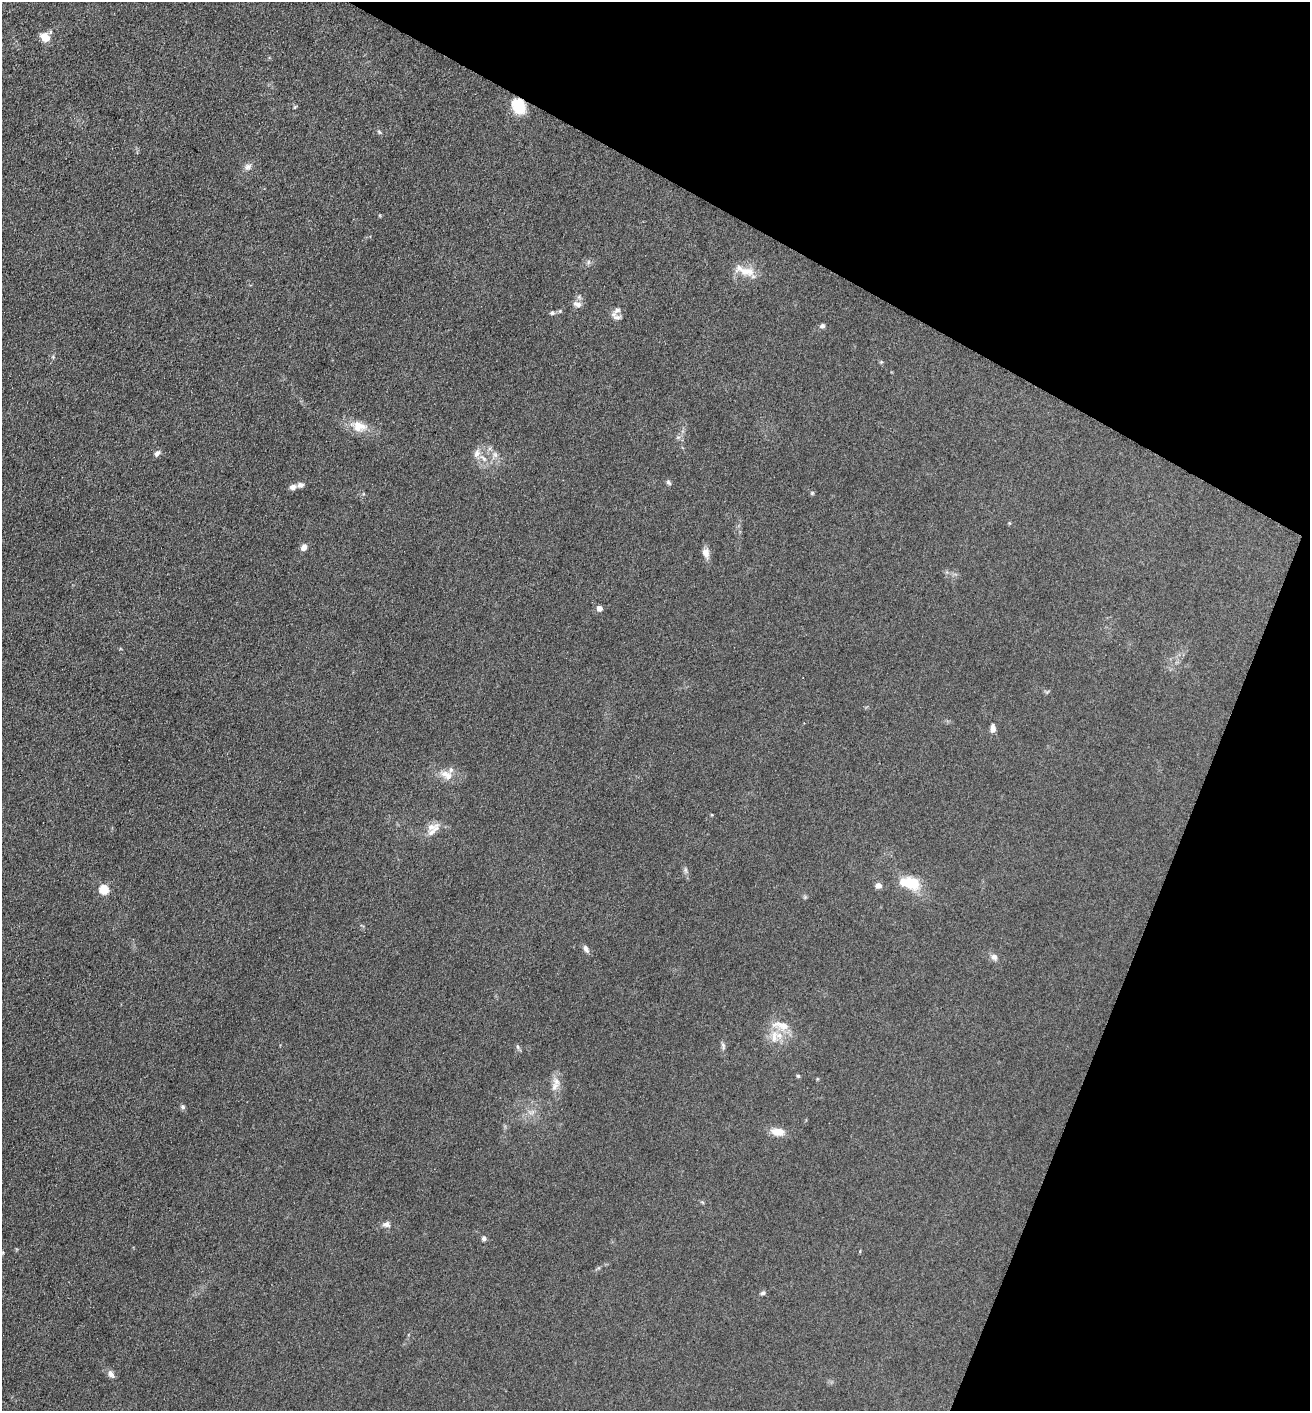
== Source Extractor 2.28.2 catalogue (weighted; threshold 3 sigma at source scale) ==
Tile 8 of 4 x 4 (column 4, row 2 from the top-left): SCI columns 4067-5374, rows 2818-4226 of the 5651 x 5636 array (HDU 1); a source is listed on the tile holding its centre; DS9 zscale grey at full resolution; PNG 1312 x 1413 px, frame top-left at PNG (2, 2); no overlay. Shown black and unused: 23% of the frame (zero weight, under 3 of 5 exposures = <1% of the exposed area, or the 3 px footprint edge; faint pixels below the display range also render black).
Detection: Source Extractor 2.28.2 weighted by HDU 2 'WHT'; one run over the whole footprint, this tile lists its part. Background 0.151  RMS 0.0098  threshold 0.0443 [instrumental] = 3 sigma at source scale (4.5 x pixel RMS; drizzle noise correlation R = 1.50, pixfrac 1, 0.05/0.05 arcsec/px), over >= 5 px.
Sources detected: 54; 1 inside a brighter object's white glare — not listed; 7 inside a brighter listed object's ellipse — not listed separately; the other 46 listed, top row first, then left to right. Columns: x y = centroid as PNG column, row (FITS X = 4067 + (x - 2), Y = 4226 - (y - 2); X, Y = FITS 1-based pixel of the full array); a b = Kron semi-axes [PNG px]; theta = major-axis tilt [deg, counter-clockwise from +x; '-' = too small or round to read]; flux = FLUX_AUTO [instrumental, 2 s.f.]
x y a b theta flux
45 37 9 7 -39 15
518 106 14 10 -63 38
295 107 6 4 71 1.1
379 132 7 4 -45 1.4
248 167 10 7 24 4
588 262 7 4 71 1.8
745 271 32 11 -16 16
577 304 12 7 -20 4.4
552 313 7 6 - 1.8
616 317 16 7 -37 4.6
822 326 7 6 - 2.3
359 426 21 14 -13 16
678 437 7 4 18 1.7
157 453 9 6 51 3.2
477 454 12 8 70 5.8
495 455 8 6 -69 3.6
668 482 8 5 -45 1.9
293 487 8 6 14 4.3
812 493 6 4 46 1.2
1009 523 5 4 - 0.89
304 547 7 6 - 5.3
706 553 13 9 -81 6.1
599 608 4 4 - 8.4
993 728 8 6 -87 5.4
445 774 13 9 -1 8
431 827 15 9 18 9
685 870 7 4 -89 1.9
911 883 21 16 -26 26
878 885 7 6 - 5.1
104 889 5 5 - 47
586 949 10 6 -62 4
994 957 10 8 -48 4.2
781 1025 29 11 -12 14
774 1037 18 8 -86 11
723 1046 10 5 -75 2.5
518 1047 7 5 -73 2
798 1076 5 4 - 1.2
817 1079 5 3 - 0.84
555 1086 15 8 55 7.1
183 1107 7 6 - 2
531 1112 11 4 13 3.2
778 1132 16 9 -8 12
386 1224 10 7 -1 4
484 1238 6 5 - 2.8
763 1293 7 5 43 2
111 1374 10 6 -58 4.5
Overlapping masked pixels (flux is a lower limit): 1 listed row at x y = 518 106